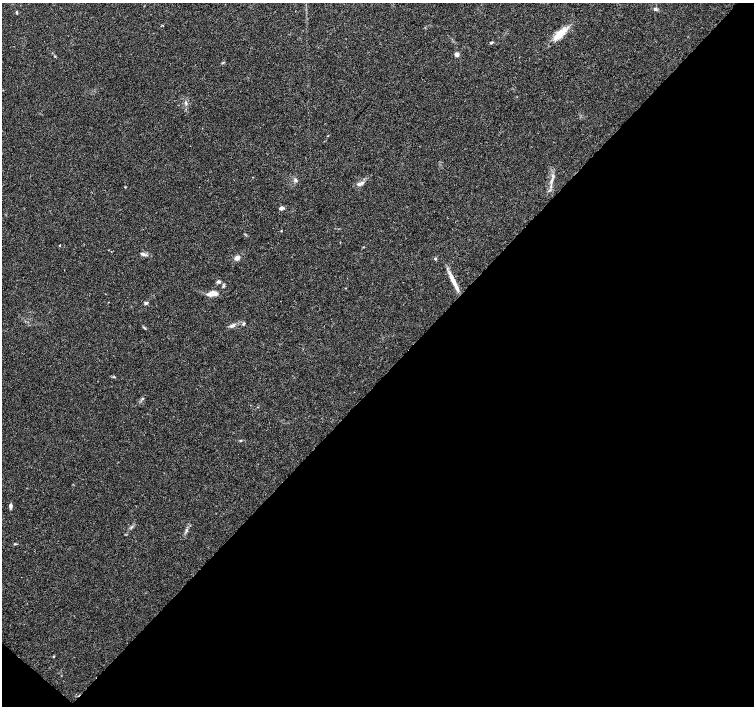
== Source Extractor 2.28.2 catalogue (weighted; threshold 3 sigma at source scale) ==
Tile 15 of 4 x 4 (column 3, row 4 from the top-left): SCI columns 3008-4510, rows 167-1574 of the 6020 x 6029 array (HDU 1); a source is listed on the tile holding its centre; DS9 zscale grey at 2 x 2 block average (1 PNG px = mean of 2 x 2 image px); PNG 756 x 708 px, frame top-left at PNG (2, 3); no overlay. Shown black and unused: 47% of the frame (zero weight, under 3 of 4 exposures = <1% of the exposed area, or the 3 px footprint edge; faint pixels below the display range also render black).
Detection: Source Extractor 2.28.2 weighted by HDU 2 'WHT'; one run over the whole footprint, this tile lists its part. Background 0.0514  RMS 0.0037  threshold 0.0167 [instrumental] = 3 sigma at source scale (4.5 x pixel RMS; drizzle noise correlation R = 1.50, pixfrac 1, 0.0396/0.0396 arcsec/px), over >= 5 px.
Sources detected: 27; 1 inside a brighter listed object's ellipse — not listed separately; the other 26 listed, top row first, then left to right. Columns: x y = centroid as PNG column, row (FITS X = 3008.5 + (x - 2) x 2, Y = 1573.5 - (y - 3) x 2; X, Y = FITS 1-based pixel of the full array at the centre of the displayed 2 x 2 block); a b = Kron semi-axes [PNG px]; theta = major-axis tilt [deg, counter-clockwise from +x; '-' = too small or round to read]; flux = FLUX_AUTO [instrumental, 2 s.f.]
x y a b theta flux
655 9 5 4 - 1.4
17 12 4 3 - 0.83
560 34 20 8 41 13
491 43 5 3 - 1.1
457 54 4 3 - 3.8
186 103 3 3 - 1
552 180 6 3 46 1.7
359 184 6 4 -6 2.3
281 208 5 4 - 2.5
281 231 2 2 - 0.47
59 245 3 2 - 0.53
363 247 3 2 - 0.5
143 254 7 4 -21 2.2
237 258 6 5 - 3.5
435 259 4 3 - 0.87
453 281 26 4 -63 9.9
218 282 5 4 - 1.9
212 293 12 5 7 7.3
146 303 5 4 - 1.5
244 323 5 2 - 0.87
232 325 10 4 27 3.1
114 377 3 2 - 0.63
143 398 3 3 - 0.76
240 440 4 3 - 0.83
10 506 5 3 - 2.7
54 656 3 2 - 0.53
Diffuse or blended objects may show on this block-average render without a row.